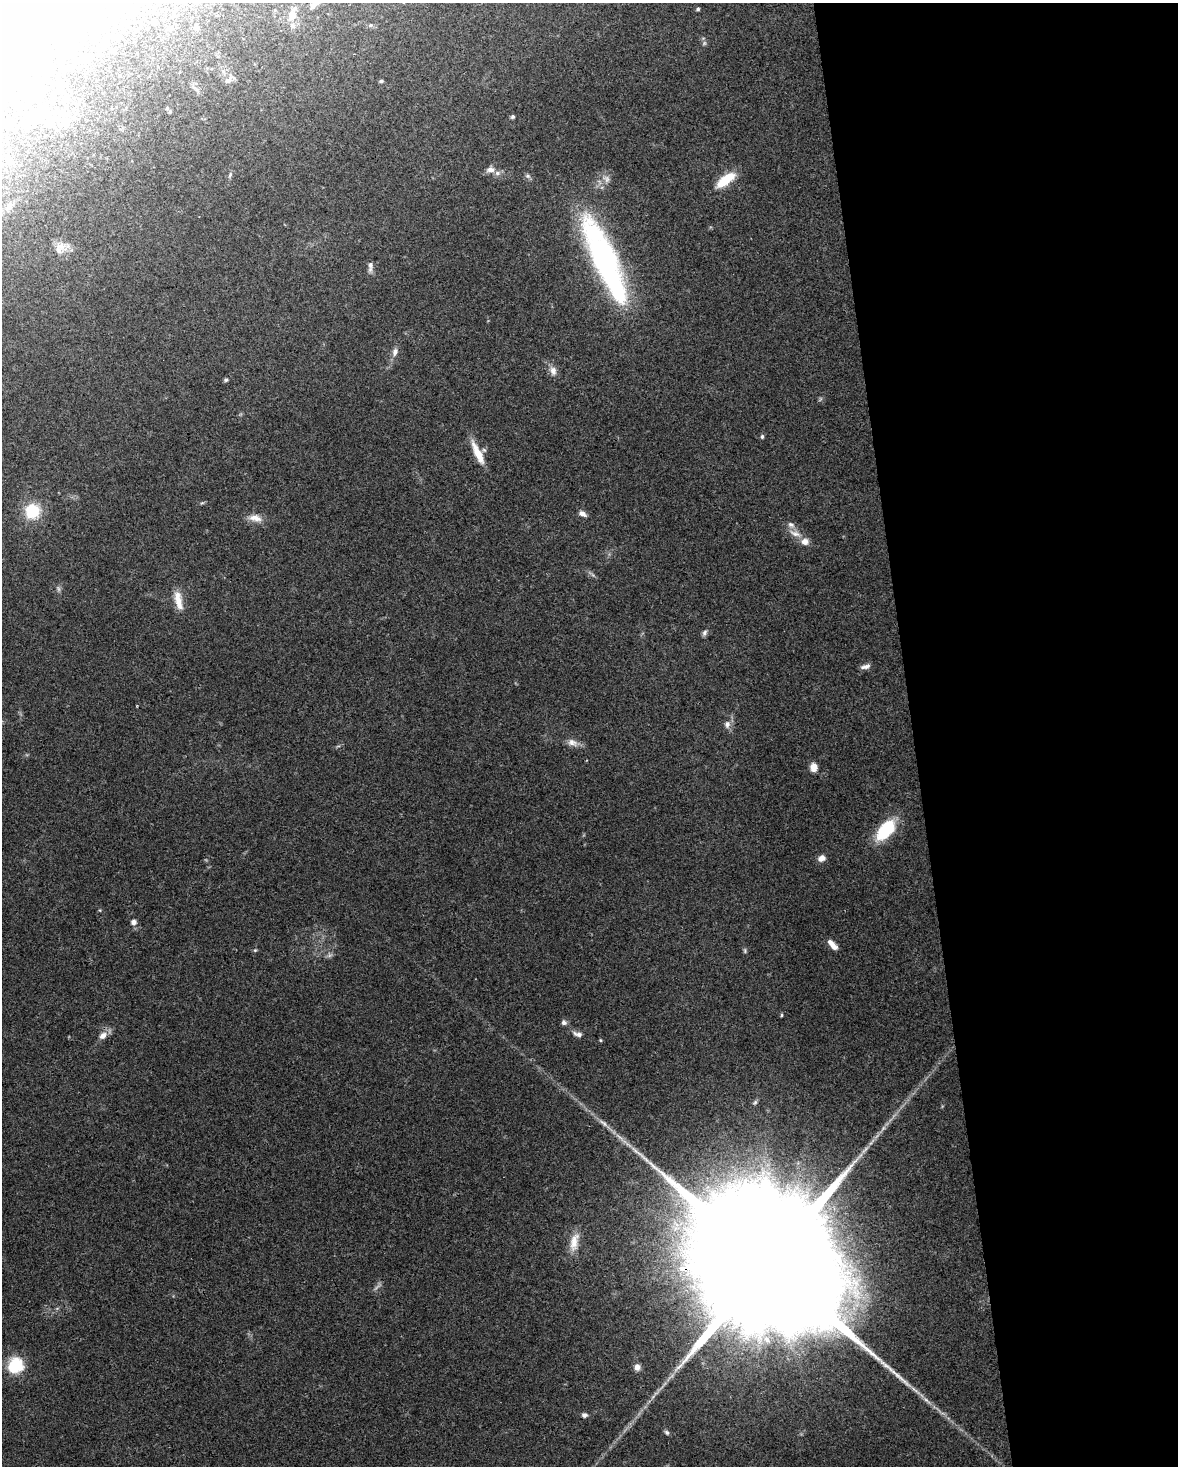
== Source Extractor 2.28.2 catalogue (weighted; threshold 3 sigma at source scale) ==
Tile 8 of 4 x 3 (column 4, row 2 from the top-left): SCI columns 3531-4706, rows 1524-2987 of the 4706 x 4467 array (HDU 1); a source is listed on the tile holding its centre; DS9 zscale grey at full resolution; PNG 1180 x 1468 px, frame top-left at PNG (2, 3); no overlay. Shown black and unused: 23% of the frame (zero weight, under 3 of 4 exposures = <1% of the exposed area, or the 3 px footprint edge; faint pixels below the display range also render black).
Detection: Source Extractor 2.28.2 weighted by HDU 2 'WHT'; one run over the whole footprint, this tile lists its part. Background 0.0955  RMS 0.0055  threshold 0.025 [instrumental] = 3 sigma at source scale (4.5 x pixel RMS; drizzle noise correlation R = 1.50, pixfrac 1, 0.0396/0.0396 arcsec/px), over >= 5 px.
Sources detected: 78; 4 too faint to see at this stretch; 5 inside a brighter object's white glare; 1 long thin detection or spike segment (spike, bleed or trail) — not listed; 6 inside a brighter listed object's ellipse — not listed separately; the other 62 listed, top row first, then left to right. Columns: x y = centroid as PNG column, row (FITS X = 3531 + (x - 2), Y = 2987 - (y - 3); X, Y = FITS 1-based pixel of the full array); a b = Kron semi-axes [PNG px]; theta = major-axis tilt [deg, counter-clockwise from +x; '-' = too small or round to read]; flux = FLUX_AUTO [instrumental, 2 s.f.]
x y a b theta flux
313 7 6 6 - 1.5
698 9 4 4 - 0.95
292 15 10 7 79 5.7
153 22 4 4 - 0.98
370 25 6 5 - 0.97
293 26 8 6 -48 2
170 28 9 6 31 1.9
197 28 9 6 -78 1.6
101 29 4 3 - 0.63
229 80 13 6 51 2
381 81 4 3 - 1
60 87 4 4 - 0.6
30 98 13 4 75 1.5
62 112 7 4 -71 1.1
512 117 5 4 - 1.1
37 118 25 9 -16 7.1
65 124 16 8 38 4.6
490 169 11 7 3 3.2
230 175 9 4 66 1.1
528 176 7 6 - 1.4
606 179 10 8 -59 3.1
725 180 27 10 36 13
9 207 11 8 43 3.3
61 246 17 12 18 6.4
370 265 12 7 -90 2.4
395 352 12 7 71 3.1
553 371 12 8 -80 3.6
226 380 6 4 22 0.86
762 436 6 4 88 1
478 453 32 8 -64 11
32 511 14 14 - 22
582 513 9 5 -26 3
253 518 15 9 22 4.4
791 525 10 7 -25 2.4
795 533 19 7 -19 4.7
178 600 25 9 -77 7.9
704 633 8 6 59 1.5
865 666 13 5 15 2.3
727 724 10 8 82 3
572 743 15 9 -20 4
814 767 10 8 -84 3.9
885 830 28 14 50 24
822 858 8 7 - 3.6
134 922 6 6 - 3
832 945 13 6 -48 4.8
255 950 5 4 - 0.68
745 951 7 5 -89 0.9
782 1015 4 4 - 0.67
564 1022 7 7 - 1.7
578 1034 14 6 -14 2.6
103 1035 11 8 39 3.9
600 1040 5 3 - 0.54
755 1103 8 5 49 1.1
603 1123 17 6 -38 3.4
574 1242 27 11 78 8.7
765 1263 94 29 3 71000
767 1339 12 8 -62 3.5
15 1366 18 15 57 21
637 1367 9 7 -80 3
915 1390 22 4 -39 3.9
584 1415 7 6 - 1.7
667 1432 7 6 - 1.3
Overlapping masked pixels (flux is a lower limit): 1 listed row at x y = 765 1263